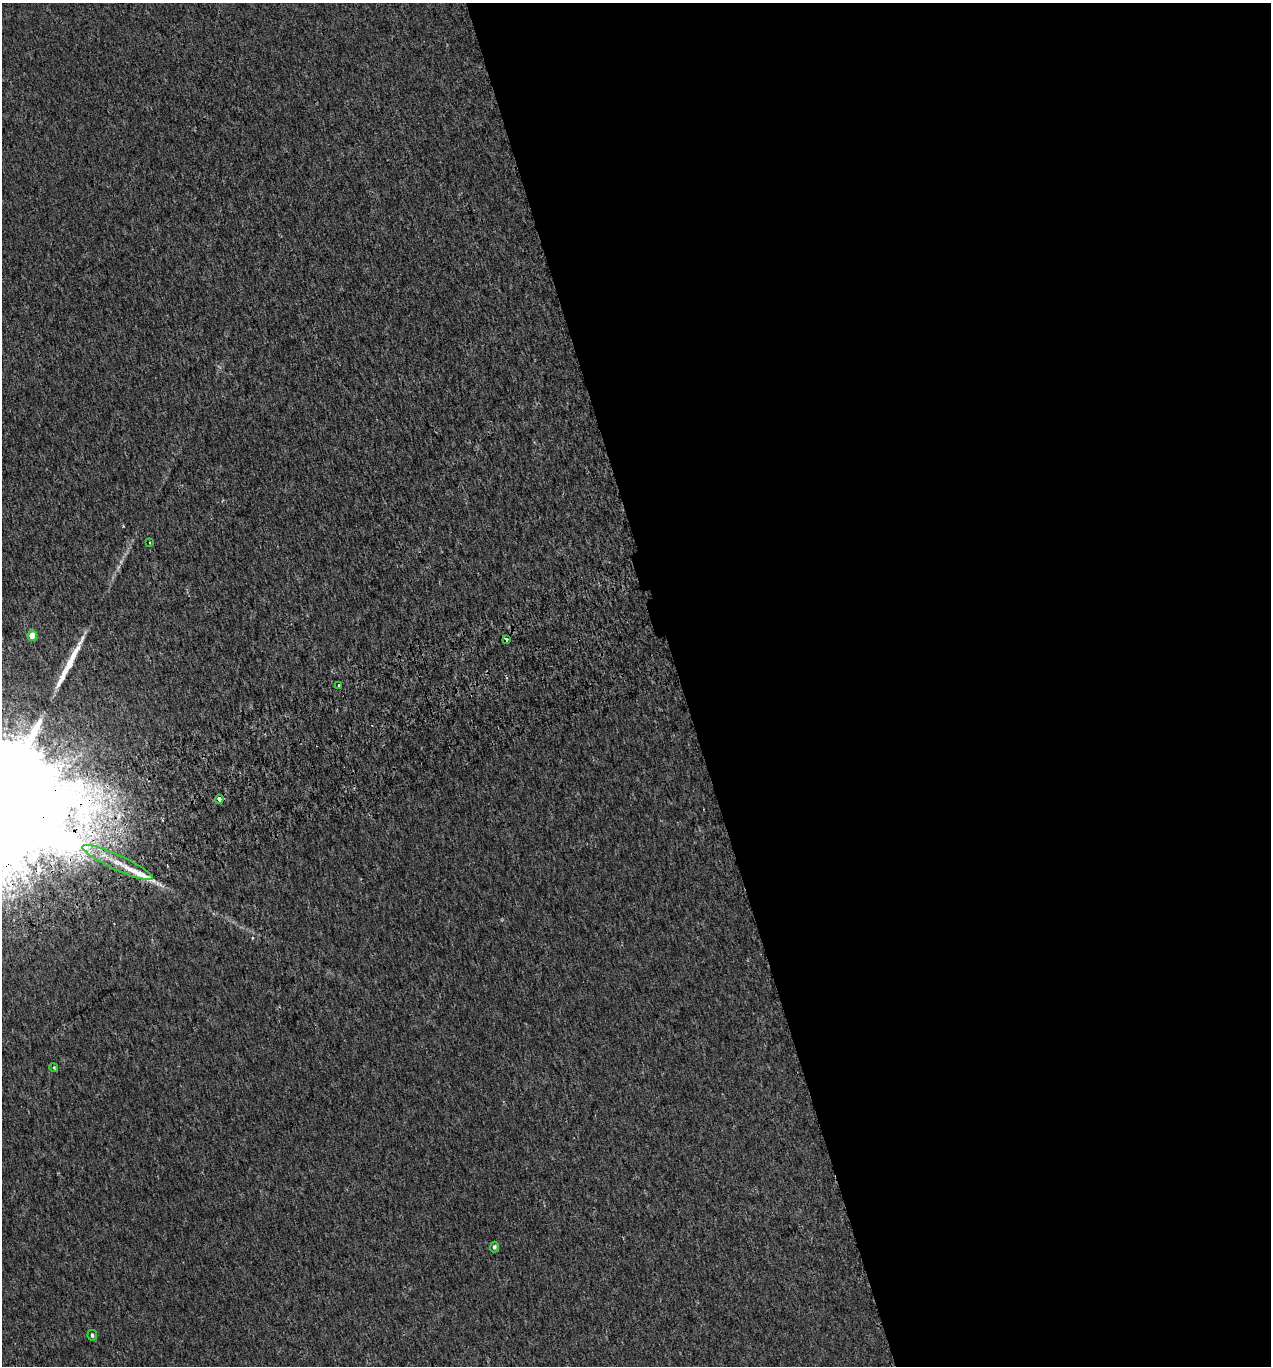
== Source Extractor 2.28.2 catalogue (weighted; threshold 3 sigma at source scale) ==
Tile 8 of 4 x 4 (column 4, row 2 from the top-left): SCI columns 3907-5175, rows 2775-4138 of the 5327 x 5546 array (HDU 1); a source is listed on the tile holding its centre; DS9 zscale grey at full resolution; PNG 1273 x 1368 px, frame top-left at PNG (2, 3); each listed source drawn as its Kron ellipse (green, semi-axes under 4 px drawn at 4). Shown black and unused: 47% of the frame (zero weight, under 2 of 3 exposures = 3% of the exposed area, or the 3 px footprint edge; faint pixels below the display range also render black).
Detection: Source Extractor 2.28.2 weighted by HDU 2 'WHT'; one run over the whole footprint, this tile lists its part. Background 0.00186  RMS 0.0036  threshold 0.0163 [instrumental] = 3 sigma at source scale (4.5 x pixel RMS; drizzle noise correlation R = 1.50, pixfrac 1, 0.0396/0.0396 arcsec/px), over >= 5 px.
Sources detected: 11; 1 long thin detection or spike segment (spike, bleed or trail) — neither listed nor drawn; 1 inside a brighter listed object's ellipse — not listed separately; the other 9 listed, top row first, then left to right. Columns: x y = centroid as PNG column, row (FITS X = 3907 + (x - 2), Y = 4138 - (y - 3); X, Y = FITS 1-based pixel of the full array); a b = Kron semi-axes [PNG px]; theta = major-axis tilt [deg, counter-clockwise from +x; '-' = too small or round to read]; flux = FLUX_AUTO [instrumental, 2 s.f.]
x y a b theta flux
150 543 4 3 - 0.34
32 636 5 4 - 6
506 639 4 3 - 2
339 685 3 3 - 0.81
219 799 4 4 - 2.1
118 863 39 7 -25 8
54 1068 4 4 - 0.56
494 1247 5 4 - 0.81
92 1335 5 4 - 0.73